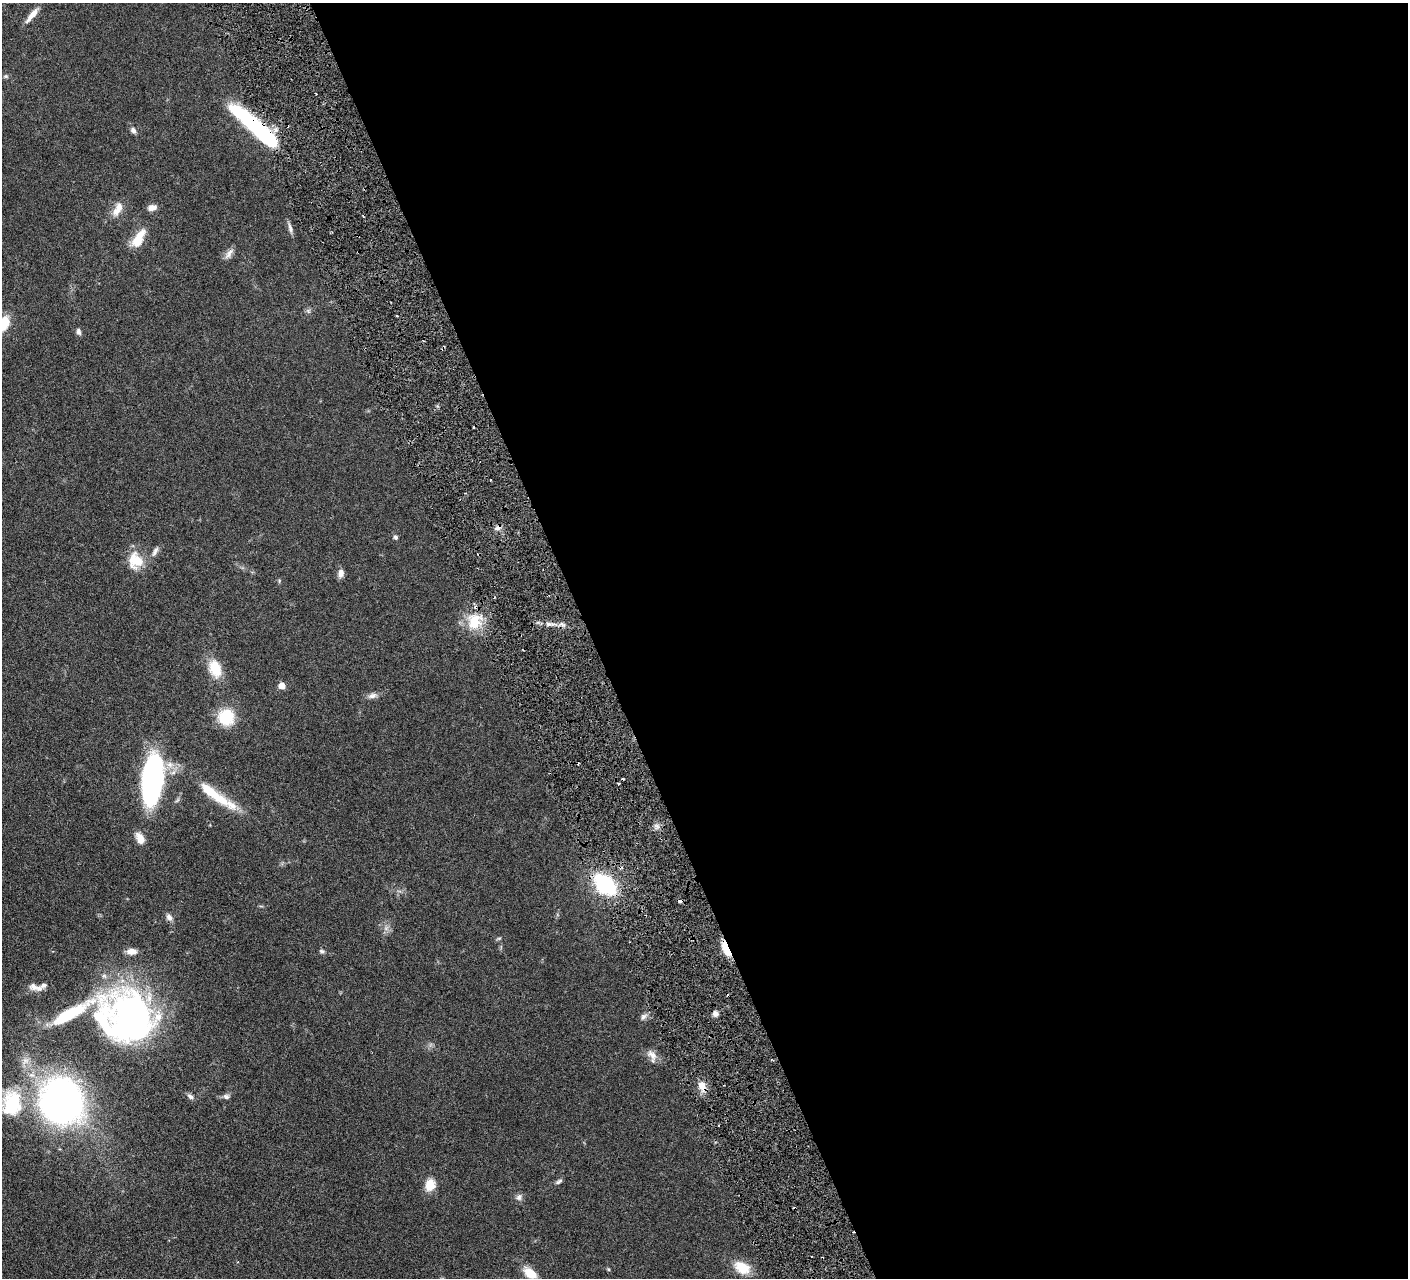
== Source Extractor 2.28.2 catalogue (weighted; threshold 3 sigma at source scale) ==
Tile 8 of 4 x 4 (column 4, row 2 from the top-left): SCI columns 4226-5631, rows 2859-4134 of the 5639 x 5584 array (HDU 1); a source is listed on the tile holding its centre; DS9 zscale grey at full resolution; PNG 1410 x 1280 px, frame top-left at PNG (2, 3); no overlay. Shown black and unused: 58% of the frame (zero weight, under 3 of 6 exposures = <1% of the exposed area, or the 3 px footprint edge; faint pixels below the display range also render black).
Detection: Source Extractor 2.28.2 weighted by HDU 2 'WHT'; one run over the whole footprint, this tile lists its part. Background 0.0705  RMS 0.0033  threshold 0.0136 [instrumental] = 3 sigma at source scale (4.09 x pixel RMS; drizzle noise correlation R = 1.36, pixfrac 0.8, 0.05/0.05 arcsec/px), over >= 5 px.
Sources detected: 63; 3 inside a brighter object's white glare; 5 cosmic-ray / hot-pixel residue — not listed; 2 inside a brighter listed object's ellipse — not listed separately; the other 53 listed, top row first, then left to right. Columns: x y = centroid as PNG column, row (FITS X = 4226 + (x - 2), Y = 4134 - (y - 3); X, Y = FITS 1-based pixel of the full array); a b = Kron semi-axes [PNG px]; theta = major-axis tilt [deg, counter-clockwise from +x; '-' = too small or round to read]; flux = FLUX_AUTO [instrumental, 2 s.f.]
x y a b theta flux
32 15 21 6 51 2.6
6 76 7 5 -20 0.5
133 130 7 6 - 0.96
265 135 75 12 -41 38
152 207 11 7 11 1.7
118 209 20 10 61 3.3
290 228 14 5 -79 1.1
138 238 27 11 60 5.5
229 253 17 7 54 1.6
308 311 6 6 - 0.66
3 324 15 8 60 9.6
78 332 8 5 -74 0.93
443 348 6 2 59 0.45
490 480 3 2 - 0.3
498 528 10 6 37 1.2
395 537 5 5 - 0.64
155 551 16 6 62 1.3
136 561 22 19 -80 6.9
341 573 9 6 83 1.8
474 621 24 19 82 8.6
549 624 8 5 -25 1
215 668 23 15 -71 6.8
282 686 5 5 - 4.2
372 696 14 7 17 1.5
226 717 20 19 - 8.9
152 780 36 14 83 84
619 783 4 2 - 0.31
216 795 70 12 -35 14
140 838 14 8 -61 2.8
605 884 19 12 -43 31
169 917 9 7 -57 1.4
386 928 7 5 46 0.89
499 938 6 4 18 0.39
726 949 19 6 -66 5.4
131 951 11 6 -2 2.5
322 951 7 5 -18 0.61
34 986 13 10 -1 1.9
69 1014 51 14 29 16
132 1014 62 40 -36 90
715 1014 6 5 - 1.3
643 1017 11 7 51 1.1
652 1055 16 9 -52 2.3
702 1086 14 9 -69 2.8
190 1096 9 5 -38 0.99
226 1097 9 6 -22 0.88
62 1101 42 38 -73 120
12 1103 37 26 83 16
559 1182 10 5 28 0.72
430 1185 14 11 70 4.4
519 1197 10 8 62 1.1
742 1267 22 14 -29 6
608 1269 5 4 - 0.35
530 1273 16 9 -37 5.5
Overlapping masked pixels (flux is a lower limit): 5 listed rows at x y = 265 135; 443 348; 498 528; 726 949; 702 1086
Isophote crosses this tile's border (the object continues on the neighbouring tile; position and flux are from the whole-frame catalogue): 1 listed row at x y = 3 324